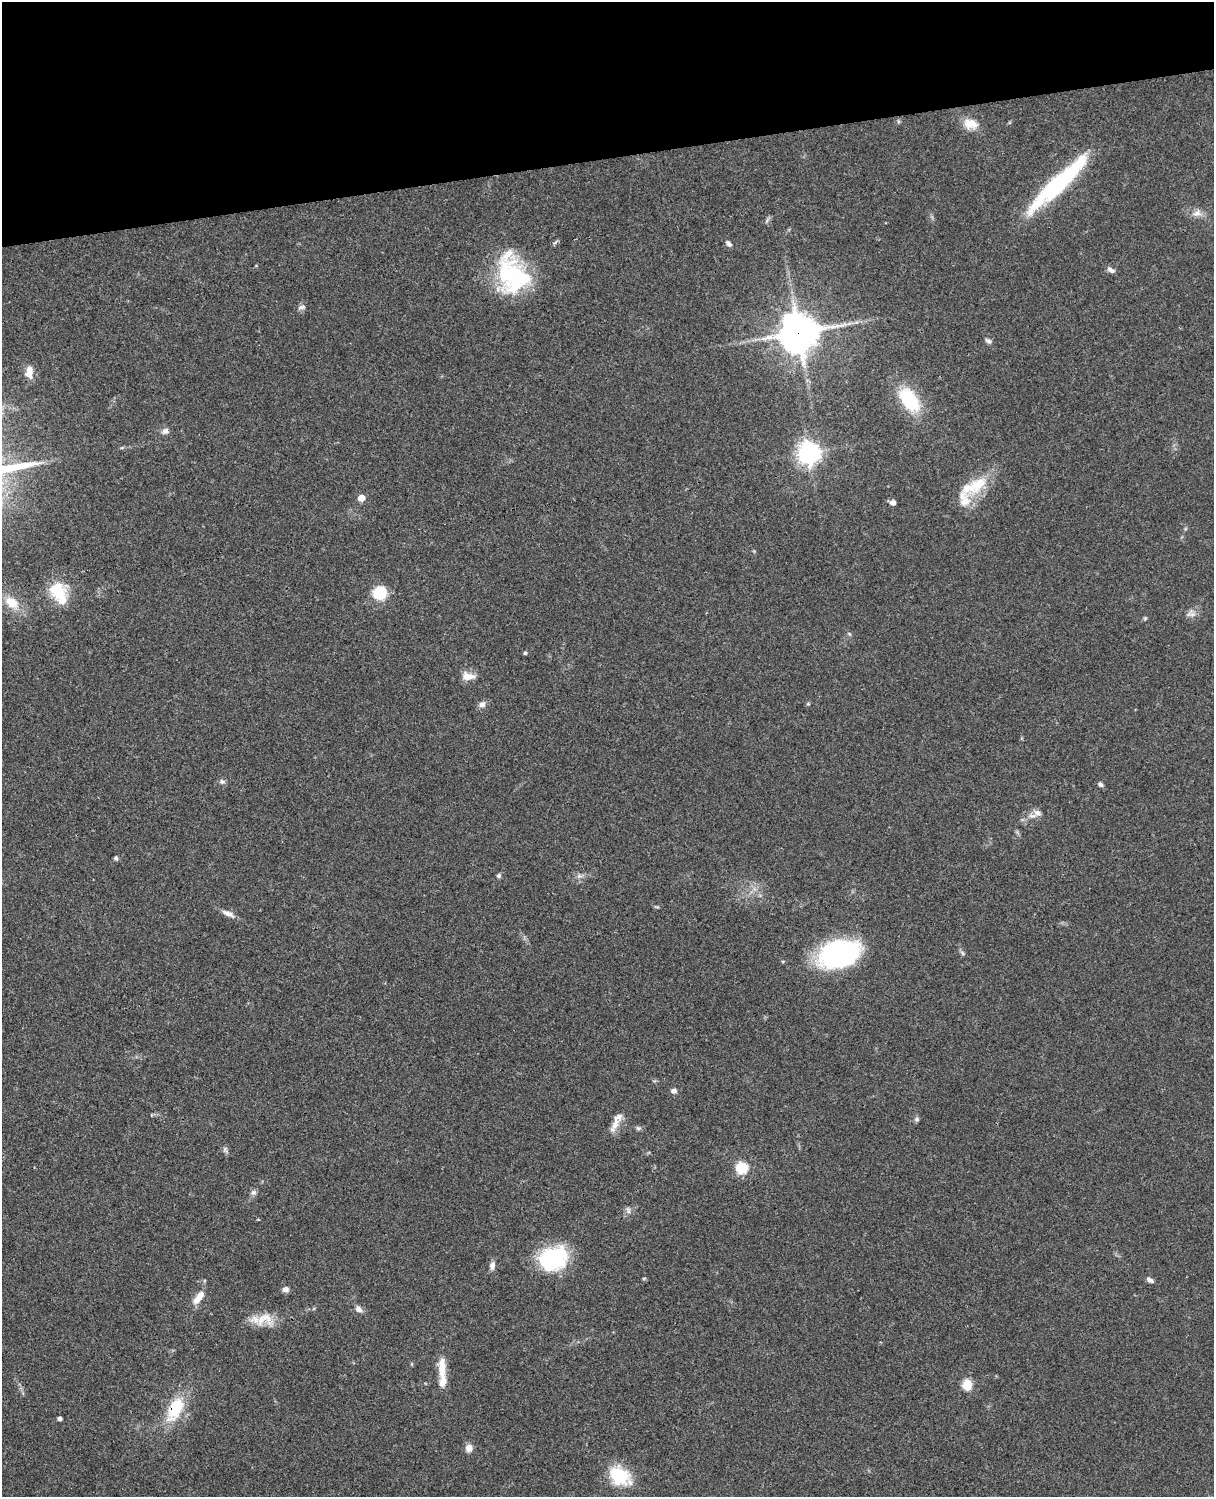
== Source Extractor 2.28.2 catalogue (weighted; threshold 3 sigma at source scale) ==
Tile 3 of 4 x 3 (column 3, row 1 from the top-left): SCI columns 2545-3756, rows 3269-4763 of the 5088 x 4927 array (HDU 1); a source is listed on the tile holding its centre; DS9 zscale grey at full resolution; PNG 1216 x 1499 px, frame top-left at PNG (2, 2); no overlay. Shown black and unused: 10% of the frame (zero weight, under 3 of 4 exposures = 6% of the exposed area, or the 3 px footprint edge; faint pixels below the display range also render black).
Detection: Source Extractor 2.28.2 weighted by HDU 2 'WHT'; one run over the whole footprint, this tile lists its part. Background 0.096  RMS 0.0063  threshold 0.0284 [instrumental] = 3 sigma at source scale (4.5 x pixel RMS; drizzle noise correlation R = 1.50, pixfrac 1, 0.05/0.05 arcsec/px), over >= 5 px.
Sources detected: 67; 1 too faint to see at this stretch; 3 inside a brighter object's white glare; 1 long thin detection or spike segment (spike, bleed or trail) — not listed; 7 inside a brighter listed object's ellipse — not listed separately; the other 55 listed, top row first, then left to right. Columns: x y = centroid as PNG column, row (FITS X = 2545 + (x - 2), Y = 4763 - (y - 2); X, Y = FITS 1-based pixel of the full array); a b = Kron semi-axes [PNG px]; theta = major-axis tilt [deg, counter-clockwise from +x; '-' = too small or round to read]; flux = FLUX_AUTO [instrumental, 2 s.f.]
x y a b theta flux
970 124 19 12 -13 9.2
1197 213 14 9 21 4.4
728 243 10 5 -45 1.9
1110 270 10 5 -33 2.5
512 275 44 32 -69 68
302 307 11 5 10 1.9
799 332 13 13 - 1500
988 341 9 5 -31 1.8
29 372 17 10 87 6.4
909 400 25 13 -54 43
165 431 11 8 24 2.5
808 453 8 8 - 430
978 484 37 18 44 22
361 498 5 5 - 9.1
893 502 6 5 - 3
57 590 23 21 -3 21
380 593 14 13 - 20
11 602 20 14 -39 12
1191 614 13 9 3 3.5
849 634 6 4 -87 0.86
525 653 4 4 - 1
468 676 18 10 -6 6.1
482 704 9 7 38 2.8
808 704 6 4 0 0.7
222 782 8 6 -4 1.8
1101 785 6 5 - 1.5
1037 813 12 9 -34 3.7
116 858 6 4 -62 1.2
499 876 6 6 - 1.4
579 876 8 6 -1 2.3
228 914 19 6 -25 4.1
839 953 37 22 14 120
962 953 8 4 -53 1.2
674 1091 7 6 - 2.3
917 1119 7 6 - 1.4
615 1124 19 9 67 6
638 1128 7 5 -3 1.3
225 1149 8 6 -75 1.6
741 1168 7 7 - 28
253 1193 8 7 - 1.9
628 1210 10 5 -72 1.8
549 1260 31 25 -12 45
492 1265 10 7 82 3
644 1278 6 3 19 0.62
1150 1280 10 5 -26 2.1
286 1289 8 7 - 2.3
199 1297 20 8 52 7.5
359 1309 10 7 -39 3
255 1319 21 13 -37 7.6
442 1368 16 10 79 7.1
967 1385 6 5 - 35
175 1408 25 13 65 30
60 1419 4 4 - 2.3
469 1448 9 7 71 4.5
619 1476 27 19 -36 26
Overlapping masked pixels (flux is a lower limit): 2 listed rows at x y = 799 332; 175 1408